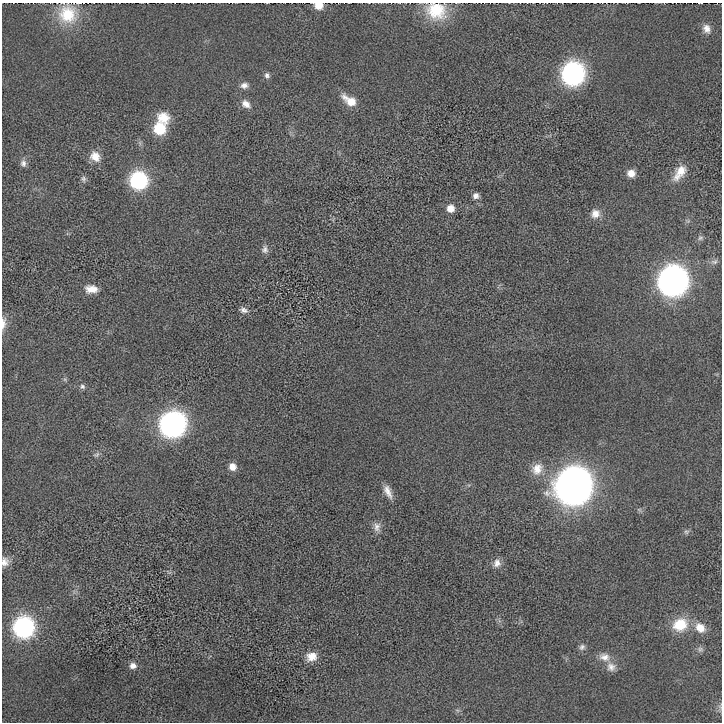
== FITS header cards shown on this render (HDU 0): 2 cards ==
NAXIS1  =                  720
NAXIS2  =                  720

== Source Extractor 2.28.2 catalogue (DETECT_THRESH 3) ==
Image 720 x 720 px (HDU 0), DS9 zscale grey, 1 PNG px = 1 image px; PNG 724 x 724 px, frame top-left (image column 1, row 720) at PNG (2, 3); no overlay
Background -0.0972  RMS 170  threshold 522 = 3 sigma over >= 5 px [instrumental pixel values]
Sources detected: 47; all 47 listed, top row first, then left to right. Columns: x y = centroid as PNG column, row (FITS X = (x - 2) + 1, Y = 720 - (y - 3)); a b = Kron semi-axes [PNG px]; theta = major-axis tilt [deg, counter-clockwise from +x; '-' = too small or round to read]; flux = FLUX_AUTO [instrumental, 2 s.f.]
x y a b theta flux
319 5 8 6 -8 1.3e+05
436 11 25 20 -24 4.1e+05
67 14 24 22 -85 4.2e+05
707 29 12 10 -65 8.4e+04
573 74 12 12 - 4.1e+06
267 75 8 6 -61 3.5e+04
244 85 10 8 13 5.7e+04
350 101 19 9 -33 1.9e+05
246 104 13 9 -37 8.7e+04
163 118 17 14 -21 2.0e+05
160 129 10 10 - 4.6e+05
95 156 14 12 -45 1.3e+05
23 163 10 7 -78 4.9e+04
680 172 23 11 56 1.9e+05
631 173 8 8 - 1.0e+05
83 179 9 6 -89 3.4e+04
138 180 10 10 - 1.8e+06
476 196 8 8 - 4.9e+04
450 208 8 8 - 1.0e+05
595 214 11 11 - 1.0e+05
700 238 8 7 - 2.9e+04
265 249 11 8 -87 4.9e+04
714 262 10 7 11 4.1e+04
673 281 13 13 - 1.2e+07
91 289 15 9 -4 1.2e+05
244 310 11 8 -21 5.1e+04
3 323 16 6 85 6.9e+04
82 386 7 7 - 2.8e+04
173 424 12 12 - 6.8e+06
96 455 9 6 28 3.0e+04
232 467 9 8 - 9.6e+04
537 469 17 14 63 1.7e+05
574 486 14 14 - 2.9e+07
388 492 18 8 -66 1.0e+05
377 527 13 9 84 7.6e+04
686 532 7 6 - 2.7e+04
5 562 12 10 89 7.5e+04
497 563 11 10 - 7.7e+04
680 625 17 14 25 3.5e+05
23 627 12 11 - 2.9e+06
700 628 14 11 -44 1.5e+05
582 647 8 7 - 3.9e+04
700 649 8 6 1 3.3e+04
311 657 13 11 13 1.2e+05
604 657 16 11 -16 1.1e+05
133 666 9 8 - 6.2e+04
611 667 13 12 - 8.9e+04
At the frame edge (FLAGS 8, measured only in part): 6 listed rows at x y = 319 5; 436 11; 67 14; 707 29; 3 323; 5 562